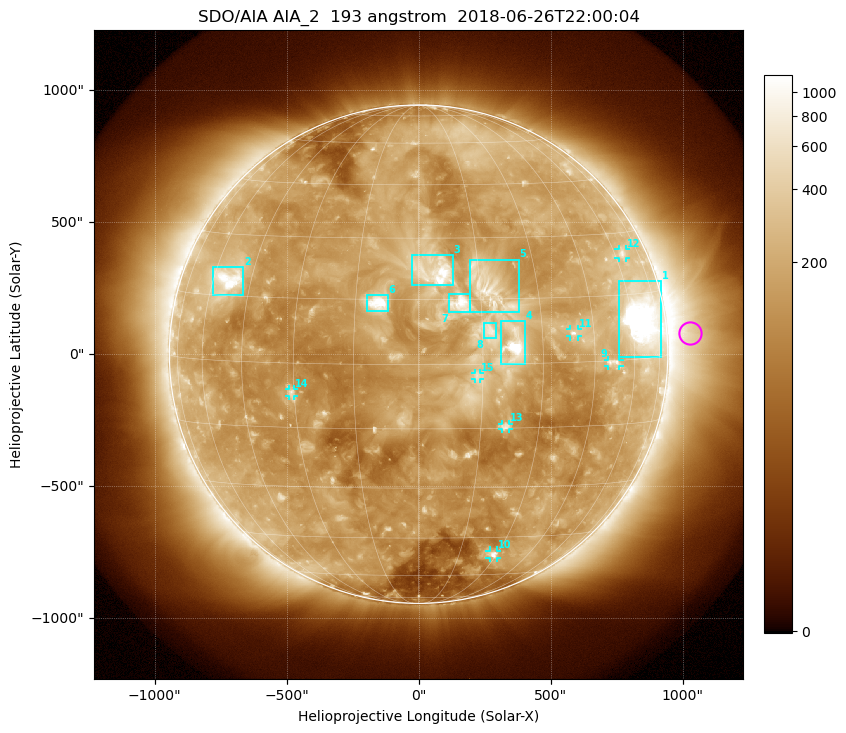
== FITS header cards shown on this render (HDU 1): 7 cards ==
TELESCOP= 'SDO/AIA'
INSTRUME= 'AIA_2'
WAVELNTH=                  193
WAVEUNIT= 'angstrom'
DATE-OBS= '2018-06-26T22:00:04.84'
CTYPE1  = 'HPLN-TAN'
CTYPE2  = 'HPLT-TAN'

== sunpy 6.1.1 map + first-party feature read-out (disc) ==
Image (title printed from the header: SDO/AIA AIA_2  193 angstrom  2018-06-26T22:00:04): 1024 x 1024 px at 2.4 arcsec/px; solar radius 944 arcsec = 393 px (full disc in frame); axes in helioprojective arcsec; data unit not stated in the header (colour bar unlabelled)
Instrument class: DISC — disc imager (sunpy class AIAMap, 193 A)
Bright regions (active regions / flare kernels): reference = the median radial profile (limb darkening/brightening removed); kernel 9 px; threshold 5 sigma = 297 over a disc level ~150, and >= 1.15x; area >= 12 px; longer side >= 9 px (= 22 arcsec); searched inside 0.97 R_sun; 15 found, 15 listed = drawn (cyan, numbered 1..; 7 of them under ~33 arcsec drawn as corner ticks so the feature stays visible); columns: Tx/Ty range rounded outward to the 5 arcsec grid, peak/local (2 s.f.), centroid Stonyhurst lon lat
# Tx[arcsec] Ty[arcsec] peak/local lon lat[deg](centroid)
1 760..920 -10..275 23 +65 +9
2 -780..-665 220..330 8.9 -53 +19
3 -25..130 260..375 7.8 +4 +22
4 310..405 -35..125 14 +23 +4
5 195..380 155..360 5.5 +17 +17
6 -195..-115 160..225 6.5 -10 +14
7 115..195 155..230 5.4 +10 +14
8 250..295 60..120 3.4 +17 +8
9 715..760 -45..-20 4.1 +51 +0
10 265..300 -775..-745 5.3 +29 -51
11 570..605 65..95 5.9 +39 +7
12 755..785 365..400 3.7 +64 +25
13 315..345 -285..-265 4.1 +21 -15
14 -490..-470 -160..-130 4.4 -31 -7
15 210..235 -95..-70 2.6 +14 -3
Off-limb structures (1.02-1.3 R_sun): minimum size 162 px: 3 found; the strongest spans PA ~235..300 deg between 1.02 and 1.3 R_sun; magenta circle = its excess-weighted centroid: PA ~275 deg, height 1.09 R_sun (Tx ~1030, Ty ~80 arcsec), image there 3.9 x the reference